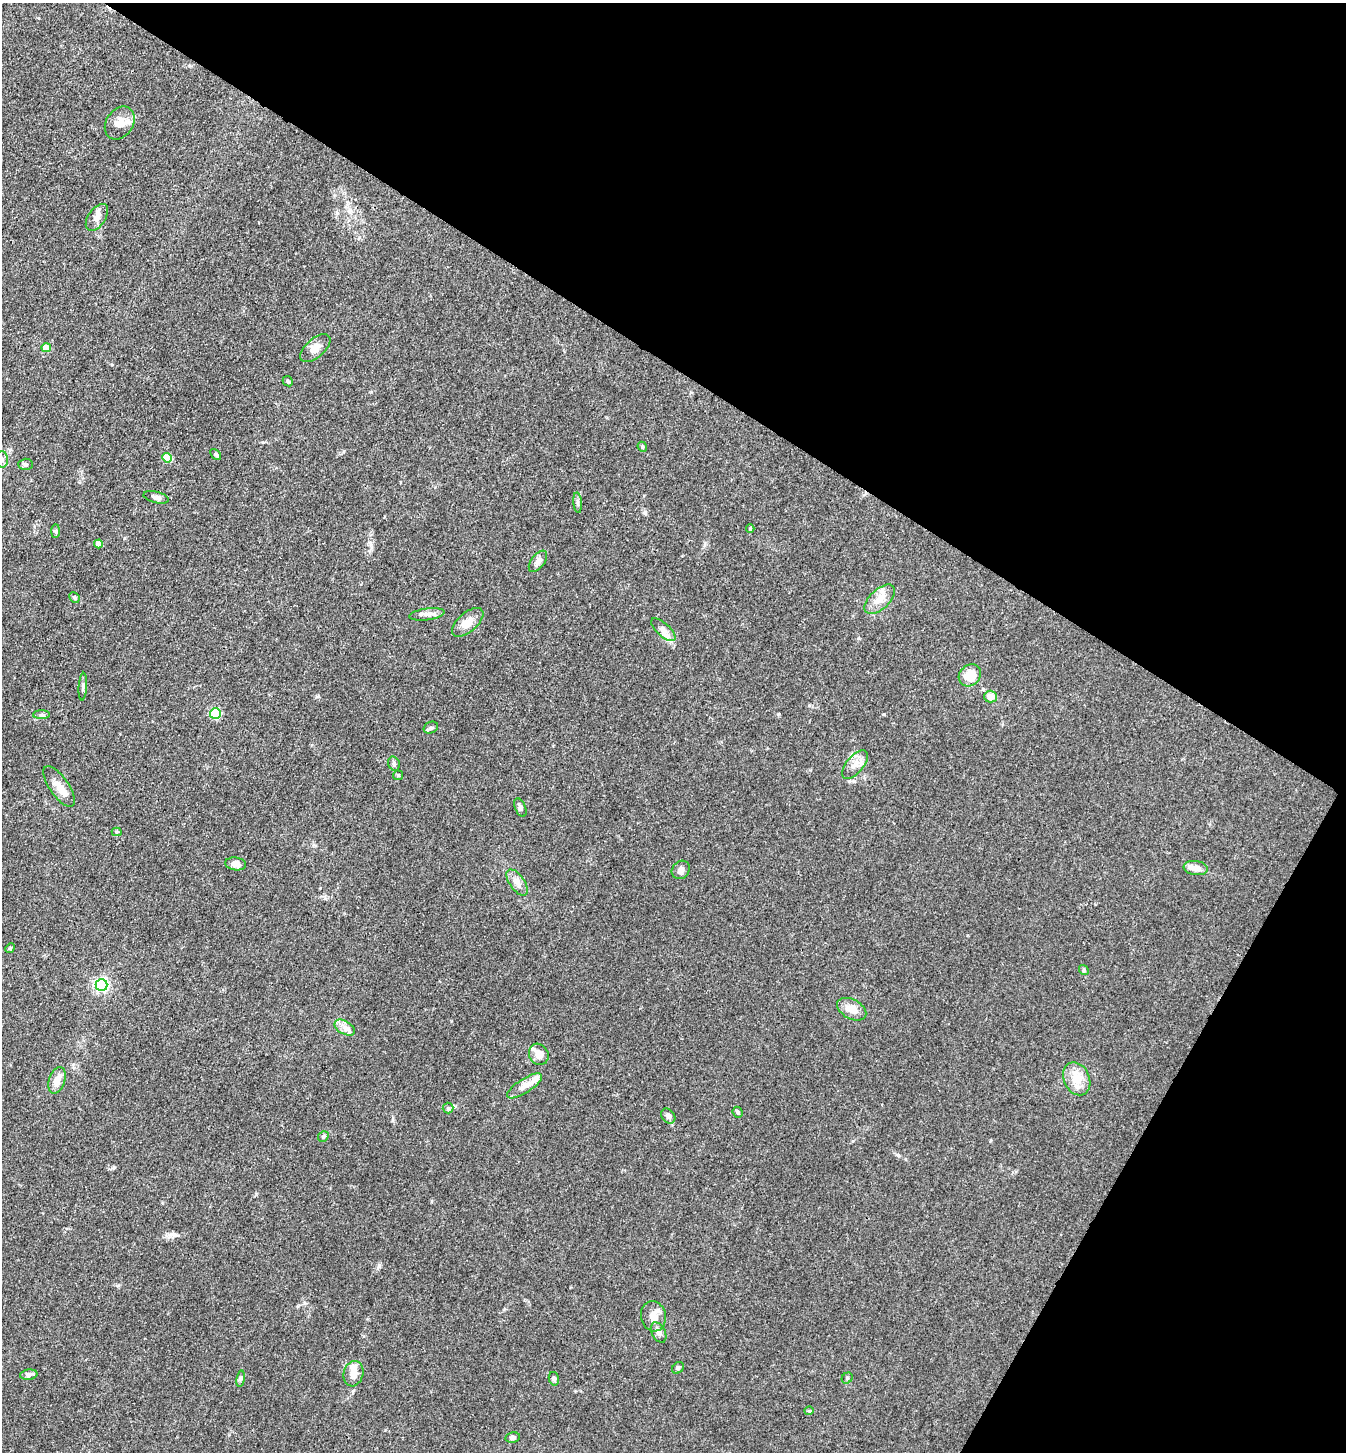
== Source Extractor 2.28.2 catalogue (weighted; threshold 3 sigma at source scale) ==
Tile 8 of 4 x 4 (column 4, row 2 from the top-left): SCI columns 4317-5660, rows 2901-4350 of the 5807 x 5801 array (HDU 1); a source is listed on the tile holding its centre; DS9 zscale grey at full resolution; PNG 1348 x 1454 px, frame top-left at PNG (2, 3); each listed source drawn as its Kron ellipse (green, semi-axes under 4 px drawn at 4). Shown black and unused: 32% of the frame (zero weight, under 3 of 4 exposures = <1% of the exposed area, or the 3 px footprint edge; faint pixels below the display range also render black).
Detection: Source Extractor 2.28.2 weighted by HDU 2 'WHT'; one run over the whole footprint, this tile lists its part. Background 0.0739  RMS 0.0061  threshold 0.0276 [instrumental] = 3 sigma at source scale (4.5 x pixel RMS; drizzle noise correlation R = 1.50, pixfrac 1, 0.05/0.05 arcsec/px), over >= 5 px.
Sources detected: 65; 1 inside a brighter object's white glare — neither listed nor drawn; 4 inside a brighter listed object's ellipse — not listed separately; the other 60 listed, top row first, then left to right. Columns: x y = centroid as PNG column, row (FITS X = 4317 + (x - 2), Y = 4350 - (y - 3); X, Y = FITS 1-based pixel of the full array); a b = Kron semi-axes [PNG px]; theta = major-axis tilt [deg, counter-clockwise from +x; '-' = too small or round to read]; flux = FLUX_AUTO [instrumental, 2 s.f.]
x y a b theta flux
120 123 18 13 56 7.5
97 217 15 8 56 4.6
46 348 4 4 - 9.3
315 348 18 9 41 4.8
288 381 5 4 - 0.8
642 447 5 4 - 0.88
216 454 6 4 -48 0.97
167 458 5 4 - 15
2 459 8 6 -86 2.1
25 464 7 5 1 1.2
156 497 13 5 -14 2.2
578 503 10 4 -85 1.4
750 529 4 3 - 0.64
56 531 7 4 89 0.91
98 544 4 4 - 4.7
538 561 12 6 53 2.7
74 597 5 5 - 1
880 599 19 10 43 8.1
427 614 18 6 8 3.6
468 622 19 9 41 7
663 630 15 6 -43 3.4
970 675 12 10 43 11
83 687 14 4 86 1.5
991 697 6 6 - 5.7
215 713 5 5 - 46
41 715 8 4 0 1.3
431 728 7 5 24 1.2
394 764 7 5 -74 1.6
855 765 17 8 50 5.2
398 775 5 5 - 0.77
59 787 24 9 -55 6.6
520 807 10 5 -67 1.9
117 832 5 4 - 0.95
236 864 10 6 -8 3.9
1196 868 12 7 -9 4.5
681 870 10 8 46 2.5
517 882 15 7 -54 4.2
10 948 5 4 - 0.74
1084 970 5 4 - 0.97
101 985 6 6 - 130
852 1009 16 9 -29 6.7
345 1028 11 6 -29 3.3
539 1054 11 9 -62 4.4
1077 1079 17 12 -65 9
57 1080 14 8 71 6.7
525 1086 20 7 32 5.6
448 1108 5 5 - 1.1
737 1112 5 5 - 1.2
668 1116 8 6 -51 2.4
323 1136 6 5 - 0.99
653 1316 15 12 -76 6.1
659 1333 11 6 -63 2.6
678 1368 6 5 - 0.96
353 1374 13 10 76 5.2
29 1375 8 5 8 2.5
847 1378 6 5 - 0.95
241 1379 8 4 81 1.2
554 1379 7 5 -76 1.2
809 1411 4 4 - 0.68
513 1437 7 5 10 1.4
Isophote crosses this tile's border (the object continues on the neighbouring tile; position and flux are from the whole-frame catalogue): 1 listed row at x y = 2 459
Unlisted compact peaks at least as high as the median listed source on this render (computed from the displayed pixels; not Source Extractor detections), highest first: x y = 778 714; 114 1167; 884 714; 379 1266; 898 1155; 645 513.